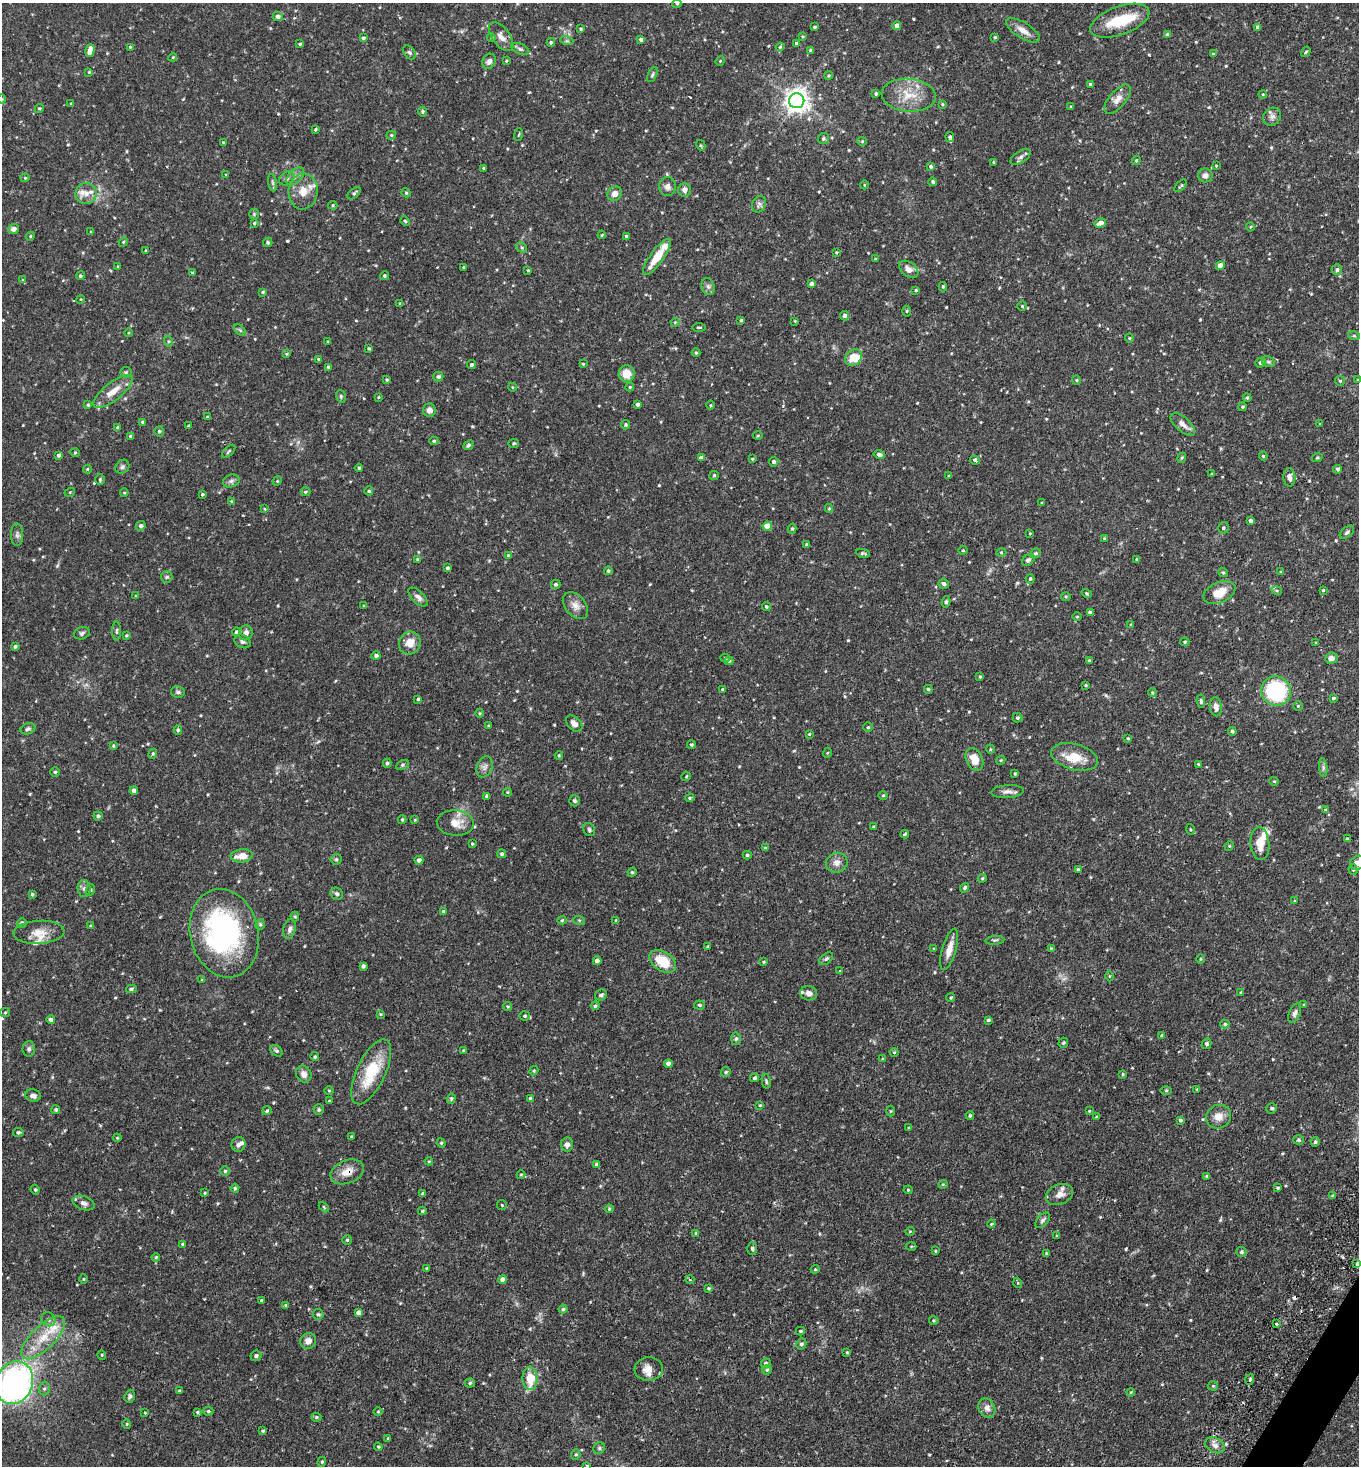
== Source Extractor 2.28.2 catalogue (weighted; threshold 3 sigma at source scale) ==
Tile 6 of 4 x 4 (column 2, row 2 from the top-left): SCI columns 1697-3053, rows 2938-4401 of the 5925 x 5903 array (HDU 1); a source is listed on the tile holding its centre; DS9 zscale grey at full resolution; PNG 1361 x 1468 px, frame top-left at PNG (2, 3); each listed source drawn as its Kron ellipse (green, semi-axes under 4 px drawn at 4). Shown black and unused: <1% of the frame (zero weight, under 2 of 3 exposures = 3% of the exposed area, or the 3 px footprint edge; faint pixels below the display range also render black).
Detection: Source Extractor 2.28.2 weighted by HDU 2 'WHT'; one run over the whole footprint, this tile lists its part. Background 0.0863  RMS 0.0053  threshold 0.0237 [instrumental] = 3 sigma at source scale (4.5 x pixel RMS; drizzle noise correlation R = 1.50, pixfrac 1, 0.05/0.05 arcsec/px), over >= 5 px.
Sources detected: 574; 3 inside a brighter object's white glare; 3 cosmic-ray / hot-pixel residue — neither listed nor drawn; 13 inside a brighter listed object's ellipse — not listed separately; of the other 555, all 500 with FLUX_AUTO >= 0.439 (the completeness limit of this list) listed and drawn (55 fainter detections not listed), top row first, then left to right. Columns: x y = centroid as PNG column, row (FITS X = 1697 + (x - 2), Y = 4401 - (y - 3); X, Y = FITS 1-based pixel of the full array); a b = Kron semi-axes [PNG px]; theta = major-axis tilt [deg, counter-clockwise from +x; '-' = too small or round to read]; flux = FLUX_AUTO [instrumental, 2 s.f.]
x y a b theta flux
677 4 4 4 - 0.58
278 17 5 4 - 1.8
1120 21 31 14 20 18
897 26 4 4 - 2.5
815 27 4 3 - 0.84
1258 27 4 4 - 1.9
580 29 4 3 - 0.68
1023 30 19 8 -32 4.5
1168 35 4 4 - 1.5
802 36 4 3 - 0.44
501 37 17 8 -53 4.1
995 37 3 3 - 0.57
363 38 4 3 - 0.83
491 38 4 3 - 0.66
641 39 4 3 - 1.4
567 41 7 4 -17 0.92
551 42 4 4 - 0.77
797 43 4 3 - 1.2
300 44 4 3 - 0.65
130 47 3 3 - 0.5
780 47 4 4 - 0.69
520 49 9 5 -24 1.3
90 50 6 4 72 5.4
811 50 4 4 - 0.94
1306 52 5 4 - 0.59
409 53 8 5 -50 1
1213 54 4 3 - 0.75
173 57 4 3 - 0.51
489 61 8 6 64 2
506 61 4 3 - 0.48
720 61 5 4 - 0.5
89 72 4 4 - 0.6
652 75 8 4 63 0.97
829 76 4 4 - 0.63
1090 84 3 3 - 0.76
876 94 3 3 - 0.85
1263 94 4 3 - 0.46
909 95 27 16 -5 13
2 99 4 4 - 0.57
1117 99 18 8 50 4
797 101 7 7 - 440
71 103 3 3 - 0.49
942 104 4 4 - 0.53
1071 107 3 3 - 0.73
39 108 4 4 - 0.62
422 112 5 4 - 0.91
1272 117 9 8 - 2.1
315 129 4 3 - 0.63
519 134 6 3 71 0.49
391 135 4 4 - 0.71
950 137 5 4 - 1.1
823 139 6 5 - 1.1
862 141 5 4 - 0.55
223 142 4 3 - 0.59
701 145 5 4 - 0.69
1020 157 11 5 33 1.6
1136 160 5 4 - 0.69
994 162 4 3 - 0.51
1216 166 4 4 - 0.45
931 167 4 4 - 1.1
483 168 3 3 - 0.58
226 175 3 3 - 0.47
1205 175 7 7 - 2.3
295 176 11 6 45 2.3
25 178 4 4 - 0.58
287 178 8 6 33 1.7
933 182 4 3 - 0.85
272 183 8 4 -81 0.97
864 185 4 3 - 0.44
667 186 9 8 - 2.5
1181 186 8 3 45 0.71
684 190 7 6 - 2.4
303 191 18 14 83 7.8
354 193 8 4 41 1
406 193 4 4 - 0.63
86 194 11 10 - 4.4
615 194 8 7 - 3.3
759 204 8 6 64 1.6
333 205 5 4 - 0.6
254 214 5 5 - 0.7
405 221 5 4 - 0.65
254 223 3 3 - 0.66
1100 223 6 4 18 3
1250 227 4 4 - 0.53
13 229 5 5 - 2.2
91 232 4 3 - 0.49
602 235 4 3 - 0.53
30 236 4 4 - 0.5
626 236 3 3 - 0.6
123 242 5 4 - 0.54
268 242 5 4 - 0.95
522 248 6 4 -46 0.84
146 251 3 3 - 0.6
836 252 4 3 - 0.5
657 257 22 6 54 10
875 259 4 3 - 0.54
118 266 3 3 - 0.45
1220 266 4 4 - 3.8
464 267 3 3 - 0.64
909 269 11 7 -37 3.2
528 270 3 3 - 0.56
1337 270 5 5 - 1.2
192 273 3 3 - 1
80 276 4 4 - 0.96
384 276 4 4 - 0.81
23 280 3 3 - 0.89
811 283 3 3 - 1.3
708 286 8 6 -73 1.6
943 287 4 3 - 0.81
916 290 3 3 - 0.58
263 292 4 3 - 0.65
81 299 4 3 - 0.47
400 304 4 3 - 0.7
1022 306 4 4 - 0.59
906 311 5 3 - 0.72
845 316 4 4 - 1.6
741 320 4 4 - 0.76
795 321 3 2 - 0.46
675 322 4 4 - 0.52
699 327 7 2 0 0.58
240 330 7 4 -45 0.83
128 333 4 3 - 0.46
1354 336 6 3 -19 0.59
1129 338 4 4 - 0.5
168 341 5 3 - 0.65
328 341 3 3 - 0.45
369 349 4 4 - 0.68
696 353 4 4 - 0.54
286 354 4 3 - 0.56
853 357 9 7 41 6.9
318 359 4 3 - 0.51
1268 362 7 5 -28 1
1260 363 5 4 - 1.1
583 364 4 3 - 0.5
471 365 5 4 - 0.98
328 367 4 4 - 0.87
126 372 6 5 - 0.9
627 374 8 8 - 7
438 377 5 5 - 1.2
387 380 4 3 - 0.67
1076 380 4 4 - 0.58
1358 380 4 4 - 0.56
1340 381 5 4 - 0.65
512 387 4 3 - 0.46
630 387 4 4 - 0.69
113 391 24 8 38 7
341 396 6 4 -71 0.81
378 397 4 3 - 0.48
1247 398 4 3 - 0.65
638 404 4 3 - 1.1
88 405 4 3 - 0.66
711 405 4 3 - 0.47
1243 407 4 4 - 0.75
429 410 7 6 - 2.7
207 417 3 3 - 0.46
142 422 4 3 - 0.82
1183 424 15 7 -41 3.2
1320 424 4 3 - 0.44
626 425 4 4 - 0.78
188 426 3 3 - 0.65
117 427 4 3 - 0.55
159 431 5 4 - 0.79
758 435 5 3 - 0.5
131 436 4 3 - 1.5
434 441 4 4 - 0.77
514 443 5 4 - 0.68
468 445 6 4 43 0.97
229 451 8 3 45 0.88
75 453 5 3 - 0.47
879 454 6 4 -12 1.7
58 455 4 3 - 1.1
1263 456 4 4 - 0.6
701 458 4 4 - 2
1182 458 5 4 - 0.69
1317 458 5 3 - 0.54
752 459 3 3 - 0.49
975 460 5 3 - 1.7
774 462 5 4 - 1.2
122 467 7 6 - 1.2
359 468 4 4 - 0.73
87 469 4 4 - 0.55
1337 469 4 4 - 0.96
1212 474 4 3 - 0.48
714 475 5 4 - 0.62
949 476 3 3 - 0.58
1289 477 9 6 -86 2.4
100 479 5 4 - 0.72
231 481 8 6 17 1.6
277 481 5 4 - 0.55
369 491 4 4 - 0.81
70 492 5 3 - 0.45
305 492 5 4 - 0.63
124 493 4 4 - 0.54
202 494 3 3 - 0.66
231 501 4 4 - 0.48
1042 503 3 3 - 0.71
265 509 3 3 - 0.47
829 509 4 4 - 0.49
1250 521 4 3 - 1.3
141 526 5 4 - 1.2
767 526 4 4 - 7.3
1223 528 6 5 - 1
792 529 5 4 - 0.77
1347 532 8 5 39 1.2
1030 533 3 3 - 0.48
17 535 11 6 -90 1.6
1104 538 4 3 - 0.45
806 544 4 3 - 0.76
963 550 4 4 - 0.62
1001 552 5 3 - 0.55
863 553 7 3 -10 0.91
1036 553 5 4 - 0.97
508 555 4 3 - 0.48
1137 559 4 3 - 0.58
418 560 4 4 - 0.85
1028 560 7 5 41 1.3
447 568 4 3 - 1
608 571 4 4 - 0.82
1223 572 5 4 - 0.77
1280 572 4 2 - 0.45
167 577 6 5 - 0.9
1030 579 4 4 - 0.71
556 584 5 4 - 0.92
944 584 5 5 - 1.2
1323 590 4 3 - 0.54
1277 591 5 3 - 0.68
1219 592 17 10 24 8.1
1087 593 5 4 - 0.61
136 596 4 3 - 0.51
1066 596 5 3 - 0.53
418 597 12 6 -44 2.2
946 602 6 4 80 0.95
364 606 3 3 - 0.53
575 606 15 10 -50 4.1
766 607 4 4 - 0.78
1090 612 4 3 - 1.3
1077 617 5 3 - 0.47
1131 625 4 3 - 0.53
117 631 9 3 89 0.83
237 632 4 4 - 1.2
82 633 8 6 20 1.2
246 633 7 6 - 2.4
126 635 4 3 - 0.54
243 641 9 6 -28 1.5
1185 642 5 4 - 0.71
410 643 11 10 - 6.1
1316 643 3 3 - 0.62
15 647 4 4 - 1
376 656 4 4 - 1.3
725 658 5 3 - 0.68
1331 658 6 5 - 2
1089 660 3 3 - 0.59
729 661 4 4 - 0.67
980 677 4 3 - 0.61
1085 685 4 3 - 0.54
722 689 3 3 - 0.74
928 689 4 4 - 0.72
1276 691 15 14 - 44
178 692 7 5 -10 1.1
1152 692 4 3 - 0.46
1333 698 4 3 - 0.72
418 699 3 3 - 0.81
1201 701 7 4 -83 1
1298 706 4 4 - 0.62
1216 707 9 6 -84 2.6
480 713 4 4 - 0.61
1017 718 5 4 - 0.81
574 724 10 6 -46 3.3
488 725 3 2 - 0.48
868 727 5 4 - 0.69
28 729 7 5 21 1.1
178 730 5 4 - 0.76
1232 731 4 4 - 0.94
809 734 4 3 - 0.46
1128 739 4 3 - 0.54
691 745 4 3 - 0.66
113 746 4 4 - 0.56
990 749 4 3 - 0.45
827 753 5 3 - 0.5
153 754 5 4 - 0.66
559 756 4 4 - 0.56
1075 757 24 13 -15 10
974 759 12 8 -66 7.2
1001 760 5 3 - 0.57
387 763 4 3 - 0.92
1198 764 4 3 - 0.49
402 765 7 4 28 0.84
485 767 11 8 69 2.3
1323 768 9 3 -85 1.2
55 772 4 4 - 0.71
1015 774 3 3 - 0.56
686 777 5 3 - 0.45
1274 781 4 4 - 0.56
134 791 4 4 - 2.4
507 792 4 3 - 0.48
1007 792 16 6 4 2.5
883 795 4 3 - 0.51
487 796 4 3 - 1.1
690 798 5 4 - 0.64
574 801 5 5 - 1.1
1325 810 4 3 - 0.49
98 816 4 4 - 1.1
402 820 4 3 - 0.73
415 820 3 3 - 0.46
455 823 18 13 -3 7
873 826 4 3 - 0.54
1190 829 5 3 - 0.56
589 830 7 5 -58 1.1
905 834 4 3 - 0.66
1347 839 3 3 - 0.93
1260 843 16 9 -85 7
472 844 3 2 - 0.55
1229 846 5 4 - 0.53
765 848 3 3 - 0.63
502 854 4 4 - 1
747 855 4 4 - 0.8
242 856 11 6 5 6.4
336 859 5 5 - 0.81
419 860 4 4 - 1.6
837 863 11 10 - 3.5
1357 863 8 6 41 2.4
1353 869 5 4 - 0.82
1078 870 4 3 - 0.82
632 872 5 4 - 0.57
982 878 4 4 - 0.68
965 888 5 4 - 1
84 889 8 6 -86 1.6
90 890 6 3 70 0.62
32 894 4 3 - 0.72
337 894 6 5 - 1.2
1295 901 4 3 - 0.55
443 911 4 3 - 0.57
295 917 5 4 - 0.64
562 920 4 4 - 0.69
579 920 6 4 -18 0.66
616 921 4 3 - 0.69
22 923 5 4 - 1.1
260 924 5 4 - 0.76
91 926 4 3 - 0.56
290 929 10 6 77 1.8
39 932 25 11 3 7.8
224 933 45 34 -78 96
995 940 9 3 4 0.85
707 947 3 3 - 0.51
1051 948 4 4 - 0.49
934 949 4 4 - 0.61
949 949 21 7 74 5.4
826 959 8 5 40 0.99
1200 959 4 3 - 0.55
597 961 4 4 - 2.8
663 961 15 9 -34 14
764 962 4 3 - 0.53
363 966 4 4 - 1.3
840 971 3 3 - 0.45
1109 976 5 3 - 0.44
202 980 4 3 - 0.52
131 989 5 4 - 0.96
1241 992 4 4 - 0.54
809 993 8 7 - 2.5
601 995 6 5 - 1.1
951 998 5 4 - 0.63
699 1005 5 4 - 0.84
1304 1005 4 3 - 0.68
508 1006 4 4 - 0.71
595 1006 4 4 - 0.84
5 1013 5 4 - 0.58
1295 1013 10 5 67 1.6
380 1014 4 4 - 0.52
525 1016 5 4 - 0.78
51 1020 4 4 - 1.7
988 1020 3 3 - 0.79
1225 1024 5 4 - 0.78
1161 1035 3 3 - 0.45
736 1039 6 5 - 1.1
1063 1043 5 4 - 0.75
1207 1044 5 4 - 1.1
29 1049 7 6 - 1.3
464 1050 3 3 - 0.7
276 1051 7 5 -39 0.97
894 1052 4 4 - 0.59
315 1057 4 4 - 0.8
882 1059 4 3 - 0.48
668 1064 4 4 - 2.4
534 1071 5 4 - 0.67
371 1072 35 14 65 22
726 1072 5 5 - 0.66
304 1074 9 7 -60 2.5
1123 1074 4 3 - 0.56
755 1078 4 4 - 0.9
766 1081 7 4 -77 0.78
1197 1089 3 3 - 0.49
1166 1090 6 4 0 0.57
329 1091 5 3 - 0.47
33 1096 8 6 -14 2.2
451 1098 5 4 - 0.71
531 1099 4 4 - 1.3
329 1101 3 3 - 0.54
760 1105 4 3 - 0.44
1272 1108 5 5 - 1
56 1110 4 4 - 0.8
319 1110 5 5 - 0.72
267 1111 5 3 - 0.72
890 1111 5 3 - 0.49
1089 1111 4 4 - 0.49
970 1115 4 3 - 0.74
1096 1117 4 3 - 0.52
1219 1117 13 11 29 5
1180 1120 3 3 - 1
909 1128 4 3 - 0.58
18 1132 5 4 - 0.78
351 1137 3 3 - 0.53
117 1138 4 3 - 0.49
1299 1140 5 4 - 0.67
1315 1142 5 3 - 0.8
441 1143 5 4 - 0.65
567 1144 7 6 - 1.9
238 1145 7 7 - 1.8
429 1161 4 4 - 0.52
596 1164 4 4 - 0.72
225 1171 4 4 - 0.83
347 1172 17 11 22 6
521 1175 4 4 - 0.54
1207 1176 4 3 - 0.87
943 1184 4 4 - 0.51
235 1188 4 4 - 0.72
1278 1188 3 3 - 0.64
35 1190 5 3 - 0.75
908 1190 4 4 - 0.54
205 1193 3 2 - 0.51
423 1194 3 3 - 0.86
1059 1194 14 10 24 4.1
1332 1196 4 3 - 0.56
84 1203 11 7 -19 2.1
502 1205 5 4 - 0.58
324 1207 6 3 -46 0.64
609 1209 4 4 - 0.55
422 1211 4 3 - 0.69
1043 1220 9 5 48 1.4
991 1224 4 3 - 0.49
910 1231 5 3 - 0.44
696 1233 4 4 - 0.75
1057 1236 3 3 - 0.47
347 1240 5 5 - 0.69
182 1244 4 3 - 0.63
911 1247 5 3 - 0.49
752 1248 6 4 -87 0.93
935 1251 4 3 - 0.47
1242 1252 5 5 - 1
1046 1253 4 4 - 0.69
156 1257 4 3 - 0.55
1357 1264 3 3 - 1.1
426 1268 4 3 - 0.54
815 1269 4 4 - 0.59
83 1279 5 3 - 0.46
503 1280 4 4 - 3.1
690 1280 4 3 - 0.52
1018 1283 5 3 - 0.51
709 1288 4 4 - 0.69
261 1301 3 3 - 1.5
285 1305 3 3 - 1.2
563 1309 4 4 - 0.72
358 1313 4 4 - 2.1
318 1314 5 5 - 0.83
48 1319 7 6 - 1.7
934 1321 4 4 - 0.61
1276 1324 3 3 - 1.7
800 1331 4 3 - 0.75
43 1338 28 12 45 13
308 1341 8 7 - 2.9
801 1344 6 5 - 1.1
847 1352 4 3 - 0.59
102 1355 4 4 - 0.54
256 1356 5 5 - 1.2
766 1363 5 4 - 0.98
649 1369 14 12 4 4.4
767 1370 5 4 - 0.83
530 1378 12 7 -88 11
1250 1379 6 3 70 0.9
14 1383 22 18 66 180
470 1383 5 4 - 0.79
1213 1386 5 5 - 0.6
44 1389 7 5 87 1.1
179 1391 3 3 - 0.58
1131 1392 4 3 - 0.45
130 1396 6 5 - 1.2
987 1408 10 8 -63 2.7
208 1411 5 4 - 0.79
197 1412 4 3 - 0.68
378 1412 5 3 - 0.48
145 1413 2 2 - 0.48
316 1417 5 4 - 0.74
127 1424 4 4 - 0.59
263 1431 4 4 - 0.64
388 1439 4 3 - 0.54
1215 1445 10 7 -28 2.5
378 1447 4 3 - 0.55
599 1448 6 5 - 0.89
576 1455 5 4 - 0.77
322 1462 5 4 - 0.67
587 1466 4 4 - 0.67
Overlapping masked pixels (flux is a lower limit): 3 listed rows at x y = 455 823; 347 1172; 530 1378
Isophote crosses this tile's border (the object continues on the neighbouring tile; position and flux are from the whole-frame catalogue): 6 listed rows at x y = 677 4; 2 99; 1358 380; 1357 863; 14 1383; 587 1466